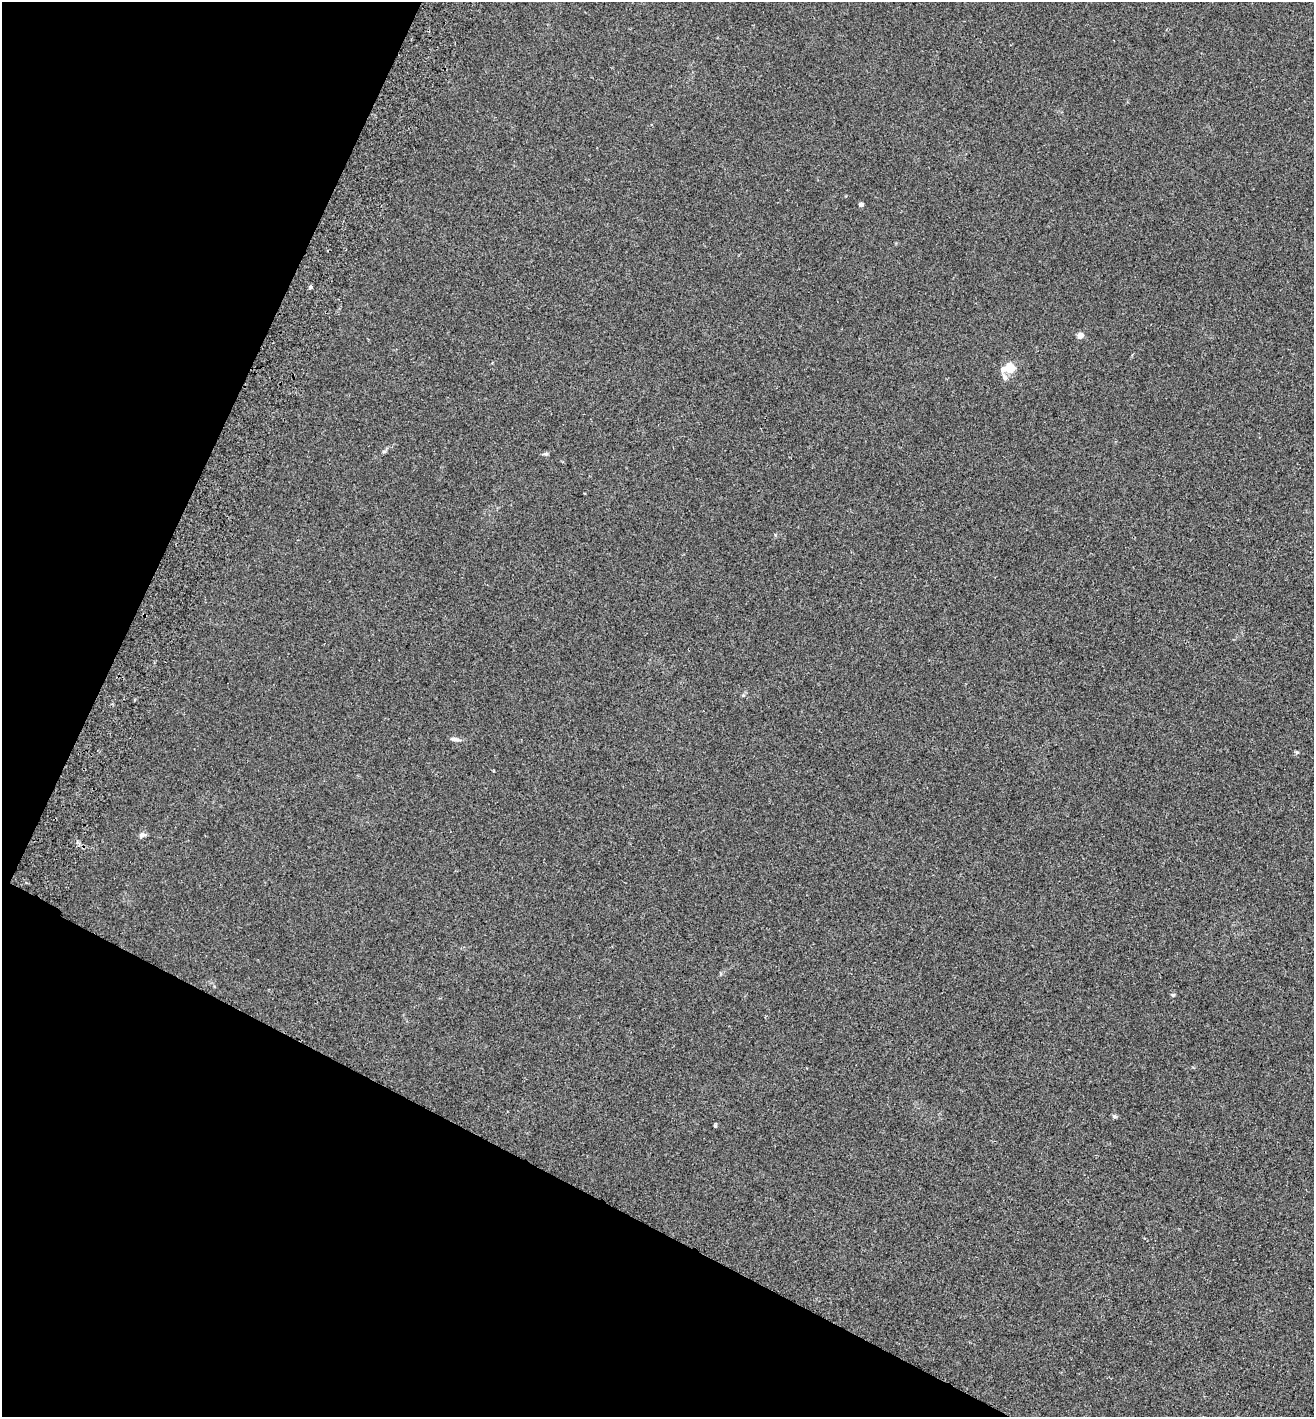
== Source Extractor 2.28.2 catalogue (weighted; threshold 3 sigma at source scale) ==
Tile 9 of 4 x 4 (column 1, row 3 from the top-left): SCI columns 199-1510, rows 1448-2862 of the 5779 x 5720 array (HDU 1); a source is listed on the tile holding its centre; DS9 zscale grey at full resolution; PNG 1316 x 1419 px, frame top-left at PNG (2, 2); no overlay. Shown black and unused: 25% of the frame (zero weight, under 2 of 3 exposures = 3% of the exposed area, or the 3 px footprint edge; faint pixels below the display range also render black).
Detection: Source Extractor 2.28.2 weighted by HDU 2 'WHT'; one run over the whole footprint, this tile lists its part. Background 0.0353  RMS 0.007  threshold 0.0317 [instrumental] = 3 sigma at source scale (4.5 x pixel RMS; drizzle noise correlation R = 1.50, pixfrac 1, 0.05/0.05 arcsec/px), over >= 5 px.
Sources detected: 13; all 13 listed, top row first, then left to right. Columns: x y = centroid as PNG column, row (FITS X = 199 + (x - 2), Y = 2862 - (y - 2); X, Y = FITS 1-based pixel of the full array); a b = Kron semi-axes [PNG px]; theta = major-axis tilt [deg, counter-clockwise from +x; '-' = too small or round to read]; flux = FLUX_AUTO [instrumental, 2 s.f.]
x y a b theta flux
861 204 4 4 - 2.3
310 287 5 4 - 1.1
1080 335 8 7 - 3
492 363 4 3 - 0.63
1010 368 5 5 - 27
1003 369 6 6 - 2.8
1005 377 9 6 -56 2.7
546 454 6 5 - 1.2
454 739 13 4 -7 2.4
143 835 10 5 11 1.9
1173 995 5 5 - 0.83
1114 1116 7 5 0 1.2
715 1126 4 3 - 0.91